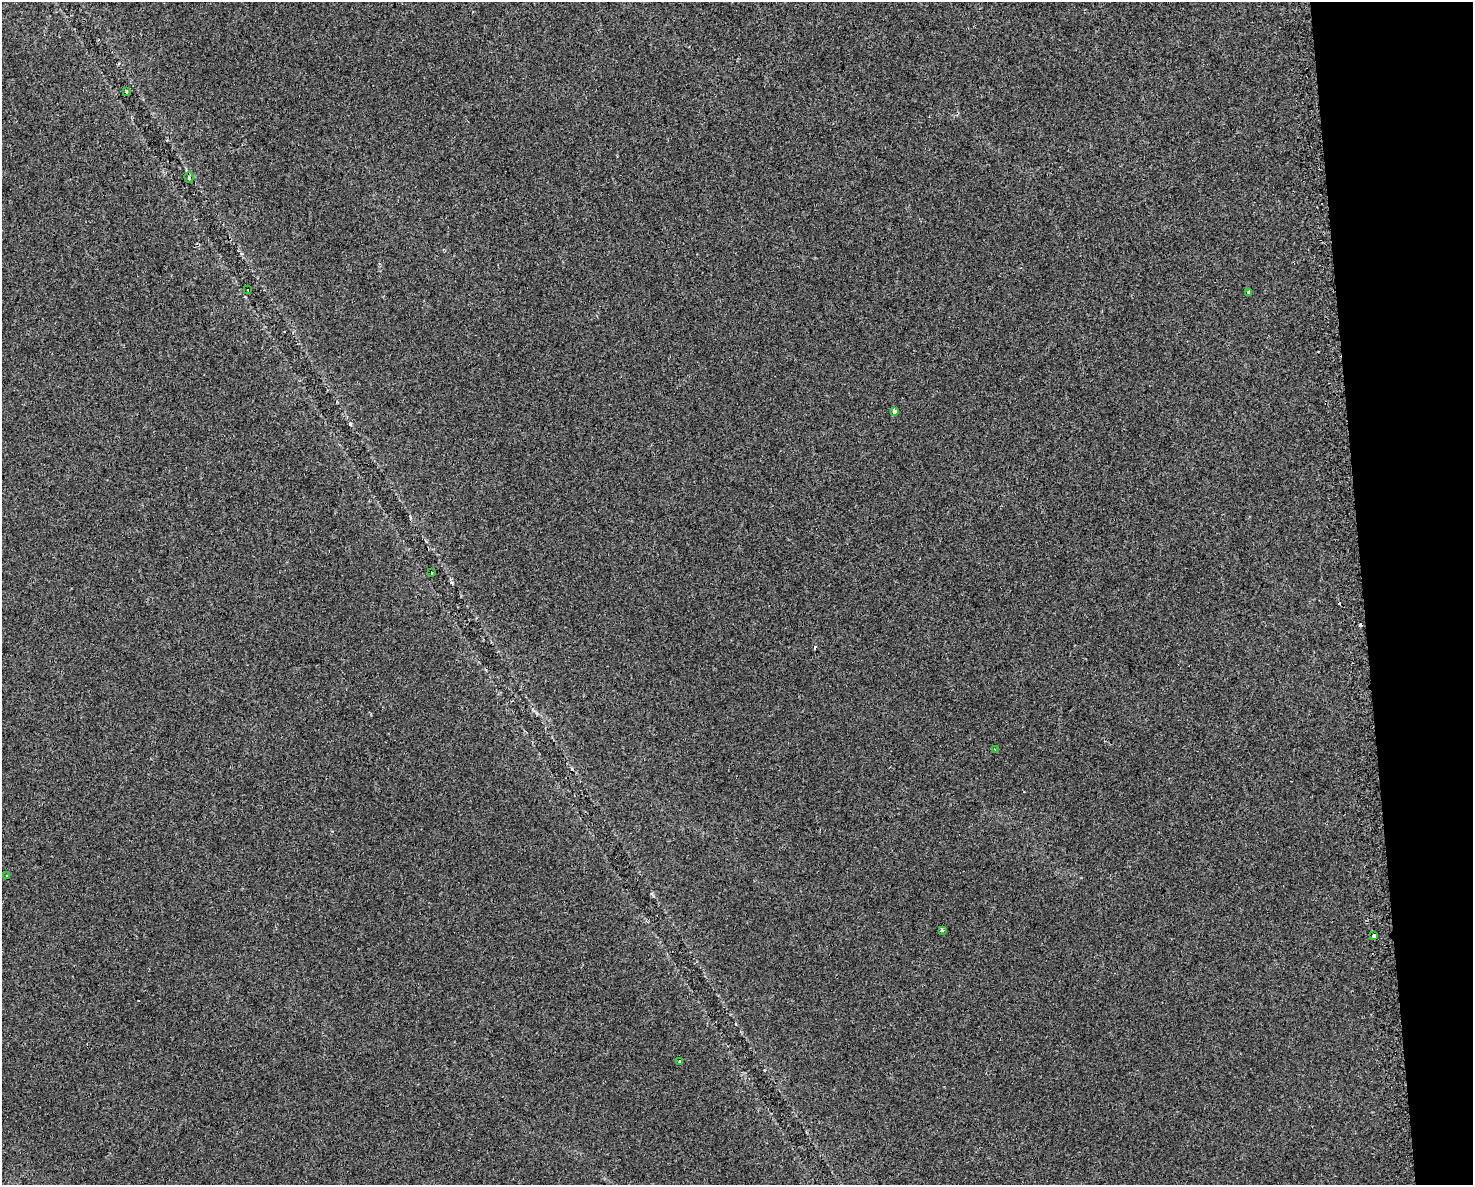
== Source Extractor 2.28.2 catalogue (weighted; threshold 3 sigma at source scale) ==
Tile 9 of 3 x 4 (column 3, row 3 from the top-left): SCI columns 3036-4506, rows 1223-2405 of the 4556 x 4811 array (HDU 1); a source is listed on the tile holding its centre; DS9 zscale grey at full resolution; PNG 1475 x 1187 px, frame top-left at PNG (2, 2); each listed source drawn as its Kron ellipse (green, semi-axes under 4 px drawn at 4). Shown black and unused: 8% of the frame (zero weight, under 2 of 3 exposures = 3% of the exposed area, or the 3 px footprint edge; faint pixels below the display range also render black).
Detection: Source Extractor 2.28.2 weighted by HDU 2 'WHT'; one run over the whole footprint, this tile lists its part. Background 0.0393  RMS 0.0057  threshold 0.0257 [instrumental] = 3 sigma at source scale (4.5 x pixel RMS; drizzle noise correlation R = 1.50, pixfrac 1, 0.0396/0.0396 arcsec/px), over >= 5 px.
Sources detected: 15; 4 cosmic-ray / hot-pixel residue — neither listed nor drawn; the other 11 listed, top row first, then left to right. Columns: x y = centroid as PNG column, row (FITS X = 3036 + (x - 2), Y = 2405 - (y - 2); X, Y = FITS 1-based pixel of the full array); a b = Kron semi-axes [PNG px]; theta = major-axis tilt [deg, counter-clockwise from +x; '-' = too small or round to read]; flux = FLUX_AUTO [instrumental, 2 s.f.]
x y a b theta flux
127 92 4 3 - 0.99
189 178 5 4 - 1
248 290 3 2 - 0.46
1249 292 3 3 - 10
894 411 4 3 - 11
431 573 3 2 - 0.59
995 750 3 3 - 0.47
7 876 3 2 - 0.58
942 930 4 3 - 0.65
1374 936 3 3 - 7.5
680 1061 3 3 - 1.1